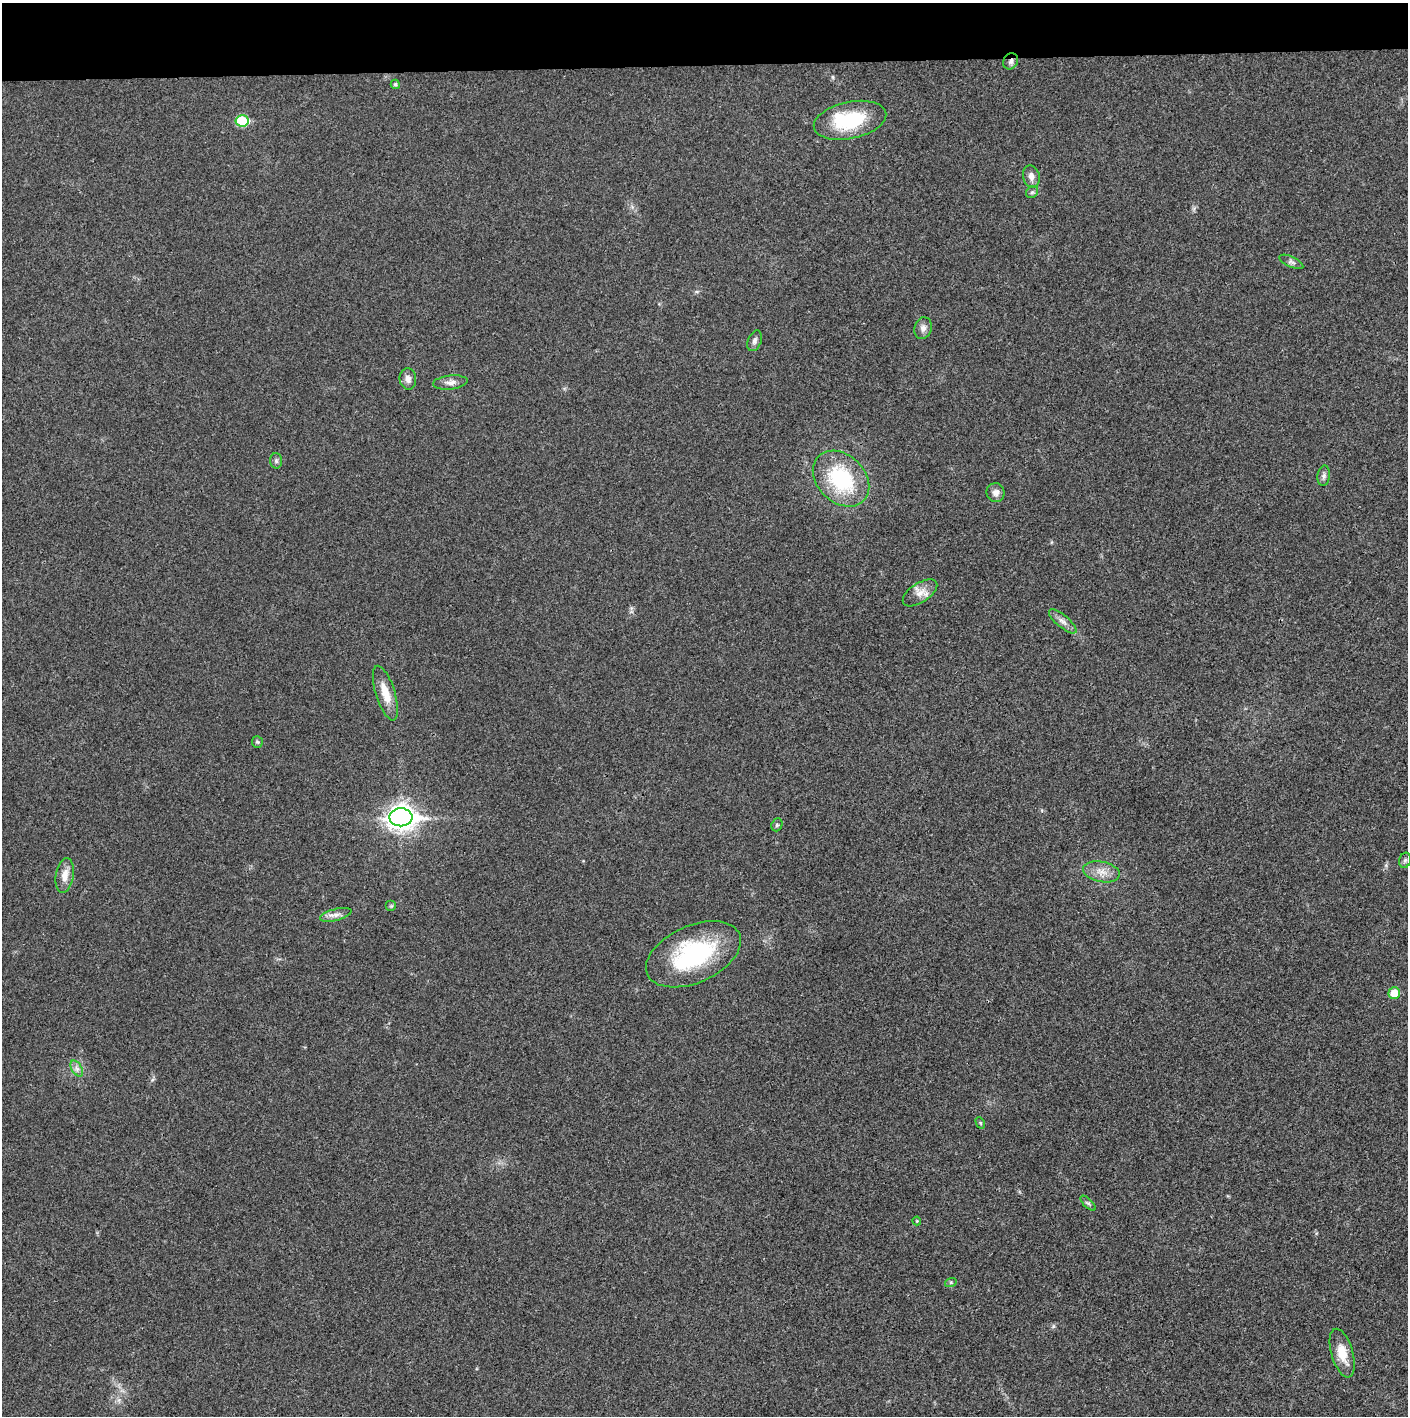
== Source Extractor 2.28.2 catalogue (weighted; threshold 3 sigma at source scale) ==
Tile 2 of 3 x 3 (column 2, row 1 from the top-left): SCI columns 1409-2814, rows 2829-4242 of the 4220 x 4242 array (HDU 1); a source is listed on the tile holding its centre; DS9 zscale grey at full resolution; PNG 1410 x 1418 px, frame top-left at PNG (2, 3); each listed source drawn as its Kron ellipse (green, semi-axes under 4 px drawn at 4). Shown black and unused: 4% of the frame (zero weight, under 3 of 4 exposures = <1% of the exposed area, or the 3 px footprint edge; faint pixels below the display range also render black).
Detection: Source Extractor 2.28.2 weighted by HDU 2 'WHT'; one run over the whole footprint, this tile lists its part. Background 0.0191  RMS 0.0051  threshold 0.0231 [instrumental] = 3 sigma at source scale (4.5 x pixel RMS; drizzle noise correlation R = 1.50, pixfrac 1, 0.05/0.05 arcsec/px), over >= 5 px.
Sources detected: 35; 1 inside a brighter listed object's ellipse — not listed separately; the other 34 listed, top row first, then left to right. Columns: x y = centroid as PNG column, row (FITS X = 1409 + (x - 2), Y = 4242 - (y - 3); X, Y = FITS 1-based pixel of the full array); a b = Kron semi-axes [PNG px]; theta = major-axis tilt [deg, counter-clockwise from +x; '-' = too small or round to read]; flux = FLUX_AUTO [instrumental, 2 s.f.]
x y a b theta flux
1011 61 8 7 - 2
395 84 4 4 - 1.2
850 120 37 18 12 31
242 121 6 5 - 26
1031 176 11 8 -76 3.4
1032 192 6 5 - 1
1291 262 13 5 -25 1.6
923 328 11 8 76 2.6
755 341 11 6 69 1.9
408 379 11 8 -83 2.7
450 382 17 7 6 3
276 461 7 6 - 1.2
1324 476 10 6 82 1.6
841 479 32 24 -44 42
996 493 9 9 - 2.8
920 593 20 9 33 5
1063 621 17 6 -40 2.9
385 693 28 9 -72 8.9
257 742 6 5 - 0.81
401 817 11 9 1 470
777 825 7 5 69 0.96
1405 860 8 5 73 1.2
1101 872 18 10 -11 5.7
65 876 17 9 80 5.4
391 906 5 5 - 0.8
336 915 16 6 15 3
693 954 50 28 24 57
1394 993 6 5 - 9.7
77 1069 9 5 -59 1.8
980 1123 6 4 -60 0.63
1088 1203 9 4 -44 1.1
917 1221 4 4 - 0.47
951 1282 6 4 19 0.68
1342 1353 25 10 -73 9.8
Overlapping masked pixels (flux is a lower limit): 1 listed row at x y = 1011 61